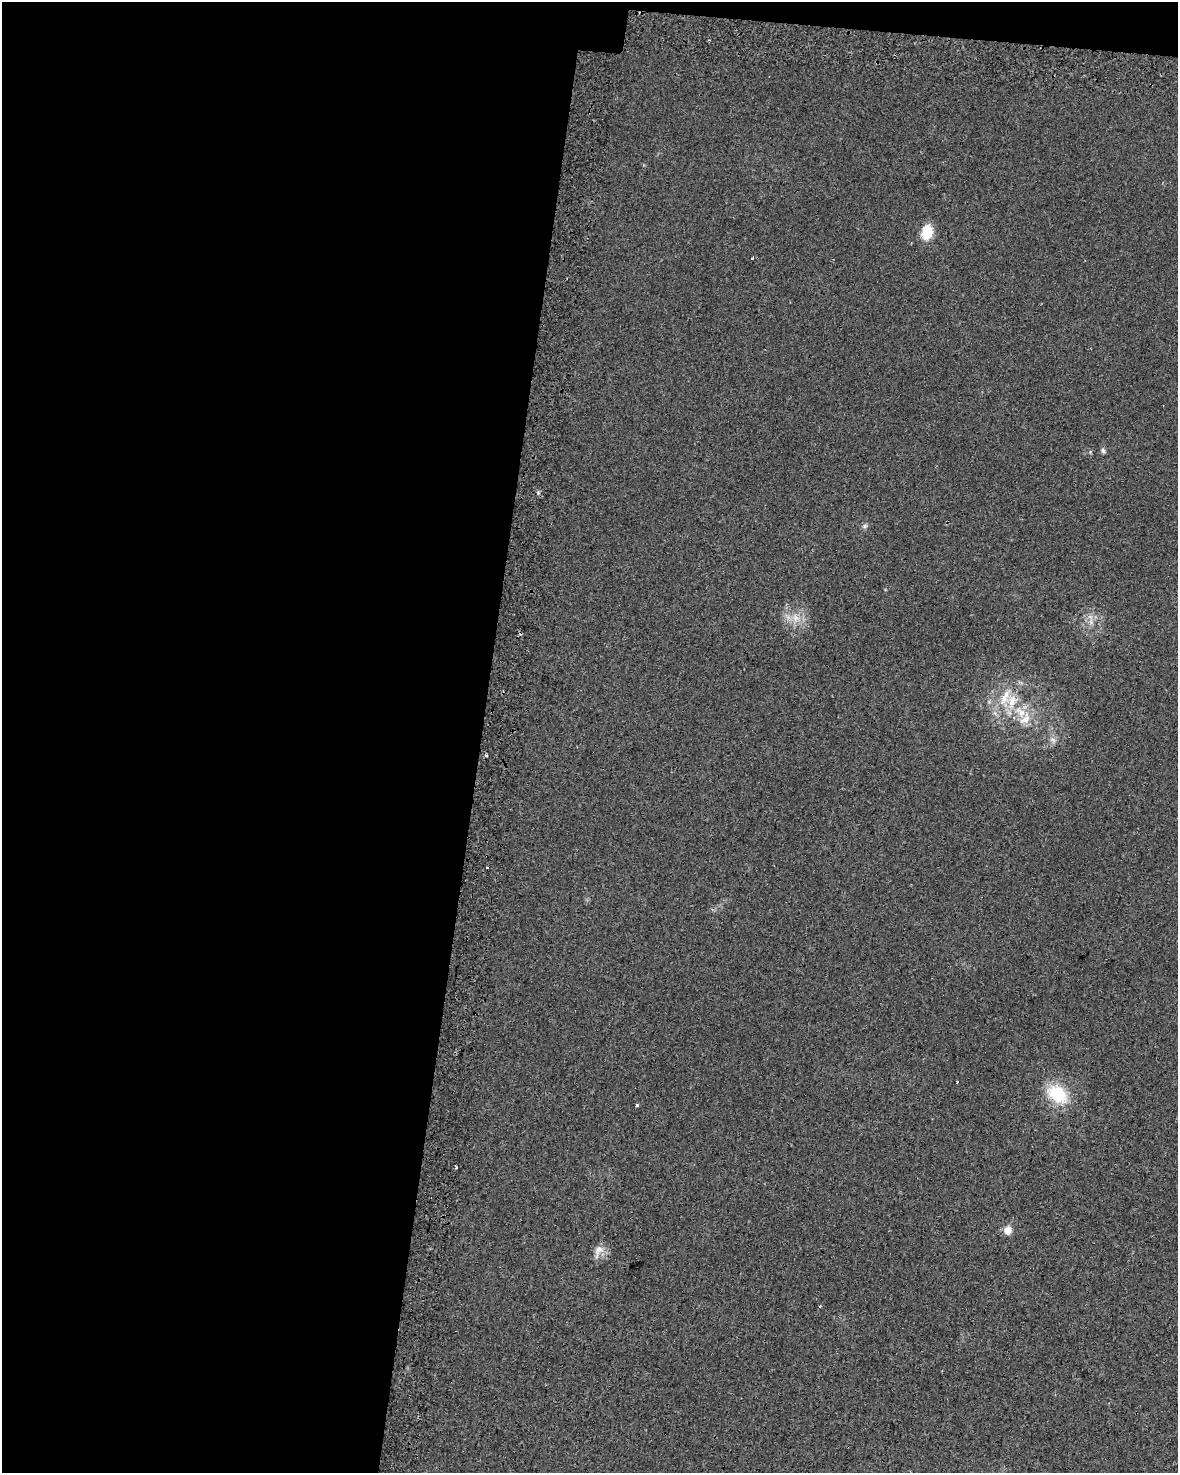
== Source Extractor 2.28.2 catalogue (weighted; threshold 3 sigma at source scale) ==
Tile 1 of 4 x 3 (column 1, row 1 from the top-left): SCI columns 56-1231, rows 3279-4749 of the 4803 x 5029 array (HDU 1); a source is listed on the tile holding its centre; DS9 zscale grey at full resolution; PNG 1180 x 1475 px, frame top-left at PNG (2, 2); no overlay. Shown black and unused: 42% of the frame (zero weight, under 2 of 3 exposures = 4% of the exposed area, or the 3 px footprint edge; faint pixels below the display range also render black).
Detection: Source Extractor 2.28.2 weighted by HDU 2 'WHT'; one run over the whole footprint, this tile lists its part. Background 0.0284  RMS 0.0049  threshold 0.0221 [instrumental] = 3 sigma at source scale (4.5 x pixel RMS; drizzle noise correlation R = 1.50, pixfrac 1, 0.0396/0.0396 arcsec/px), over >= 5 px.
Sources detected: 21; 3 cosmic-ray / hot-pixel residue — not listed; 2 inside a brighter listed object's ellipse — not listed separately; the other 16 listed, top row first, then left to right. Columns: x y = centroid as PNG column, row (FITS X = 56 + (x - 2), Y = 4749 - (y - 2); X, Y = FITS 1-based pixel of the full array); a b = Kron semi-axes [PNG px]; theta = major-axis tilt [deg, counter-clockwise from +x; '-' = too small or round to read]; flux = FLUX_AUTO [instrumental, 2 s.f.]
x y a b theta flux
927 232 17 12 80 10
752 258 4 2 - 0.52
1103 451 7 5 -65 1.2
865 526 7 5 45 1
795 618 12 10 -70 5.1
1012 702 24 12 72 11
995 713 7 5 -56 1.3
1025 719 21 12 57 7.7
1053 740 9 6 -31 1.7
486 755 3 3 - 1.3
1057 1094 28 19 -39 20
637 1105 3 3 - 1.8
456 1167 4 3 - 0.56
1008 1230 10 8 72 4.4
598 1251 19 10 67 4.3
820 1306 3 3 - 0.46